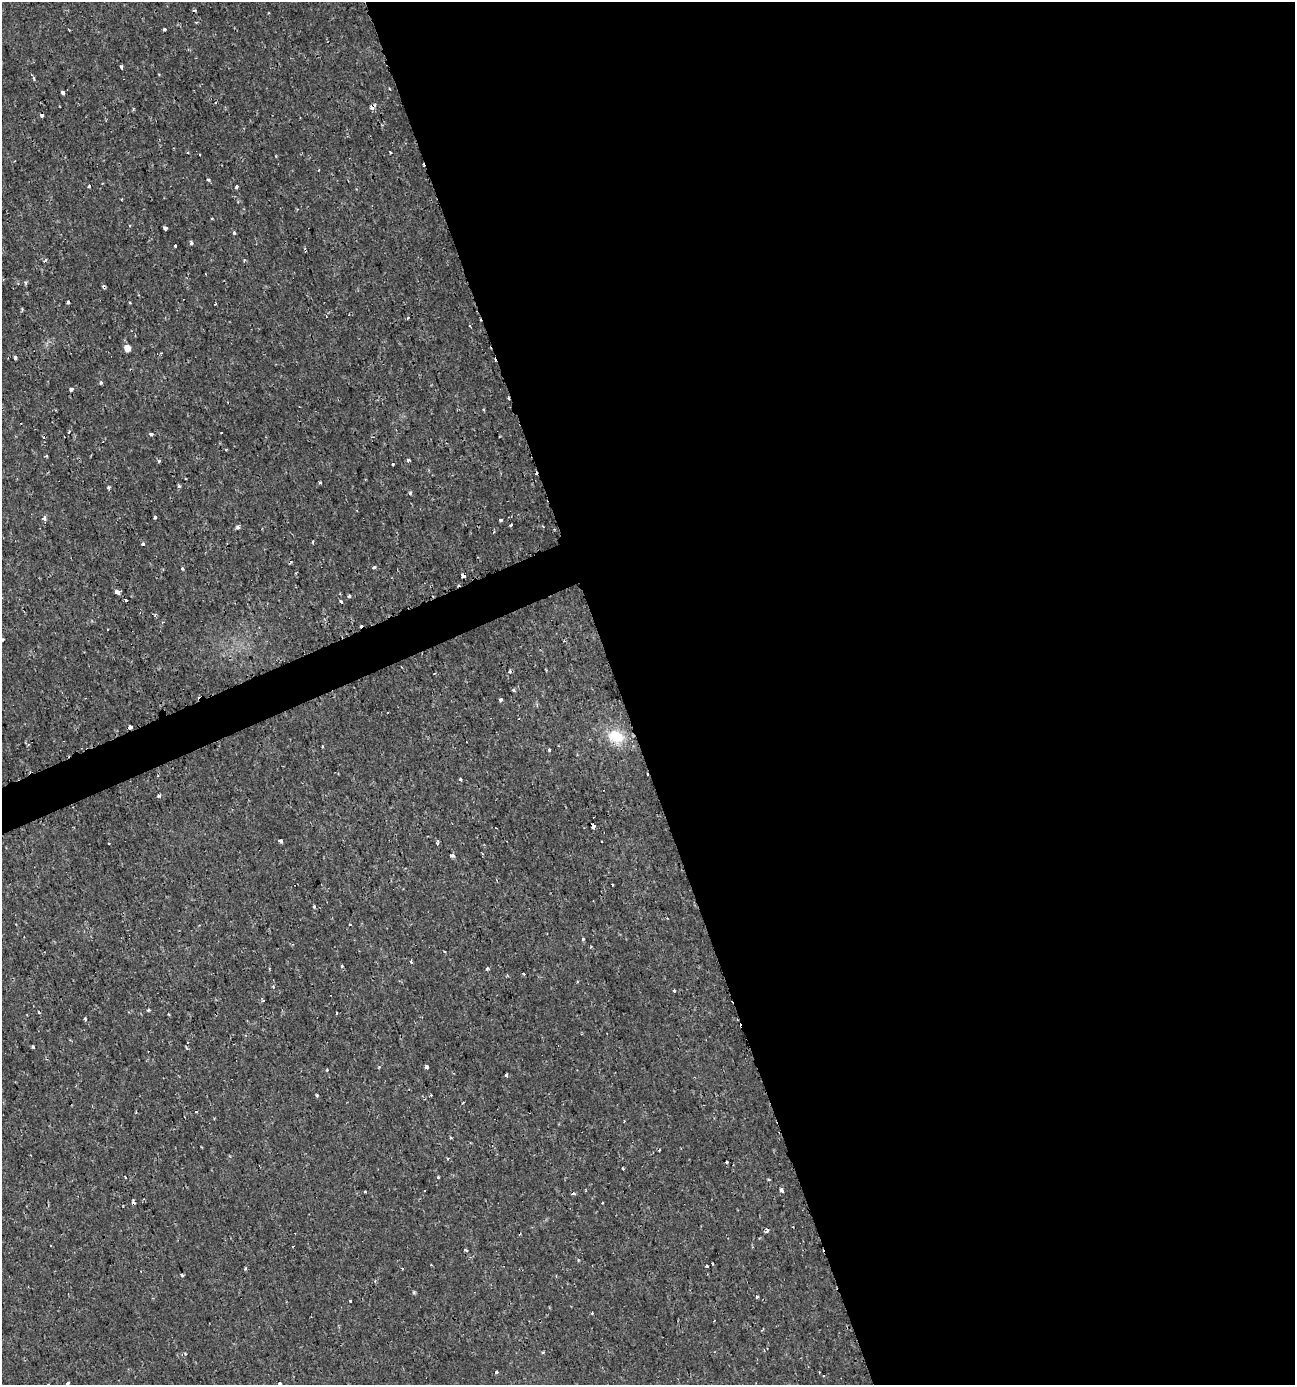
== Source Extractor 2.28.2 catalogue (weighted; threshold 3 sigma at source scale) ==
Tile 8 of 4 x 4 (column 4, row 2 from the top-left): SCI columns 4013-5305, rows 2771-4153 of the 5402 x 5549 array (HDU 1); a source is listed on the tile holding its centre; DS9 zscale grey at full resolution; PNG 1297 x 1387 px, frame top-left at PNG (2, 2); no overlay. Shown black and unused: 54% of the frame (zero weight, under 2 of 3 exposures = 1% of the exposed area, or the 3 px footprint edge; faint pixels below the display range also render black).
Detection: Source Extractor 2.28.2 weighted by HDU 2 'WHT'; one run over the whole footprint, this tile lists its part. Background 0.00186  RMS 0.0011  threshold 0.00477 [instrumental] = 3 sigma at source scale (4.5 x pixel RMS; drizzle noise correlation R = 1.50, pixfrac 1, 0.0396/0.0396 arcsec/px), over >= 5 px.
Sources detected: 131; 20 cosmic-ray / hot-pixel residue — not listed; the other 111 listed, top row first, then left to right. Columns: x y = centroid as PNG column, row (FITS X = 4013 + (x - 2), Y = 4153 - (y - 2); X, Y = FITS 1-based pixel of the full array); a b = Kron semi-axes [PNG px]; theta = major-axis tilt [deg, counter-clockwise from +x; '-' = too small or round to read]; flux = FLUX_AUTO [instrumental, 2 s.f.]
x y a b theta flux
164 29 4 3 - 0.33
121 67 4 3 - 0.21
34 78 6 4 -72 0.16
63 92 4 3 - 0.4
372 108 4 4 - 1.5
133 109 5 3 - 0.1
41 115 4 3 - 0.27
390 152 3 3 - 0.13
208 180 5 3 - 0.13
236 187 4 3 - 0.45
165 228 4 3 - 0.28
234 233 4 3 - 0.21
192 243 4 3 - 0.36
175 245 4 3 - 0.36
45 260 5 3 - 0.23
244 260 3 3 - 0.16
26 282 4 4 - 0.22
68 302 3 3 - 0.39
215 304 3 2 - 0.096
127 348 5 5 - 1.5
15 358 4 3 - 0.44
101 383 3 3 - 0.39
71 389 4 3 - 0.55
508 398 3 2 - 0.61
69 432 7 3 53 0.19
221 433 2 2 - 0.082
151 434 3 3 - 0.43
226 449 4 3 - 0.091
46 456 3 3 - 0.15
408 460 3 3 - 0.33
159 461 4 4 - 0.14
393 464 3 3 - 0.22
320 482 4 3 - 0.12
179 486 4 4 - 0.16
109 487 4 3 - 0.3
410 493 3 3 - 0.24
155 517 3 3 - 0.34
44 518 6 5 - 0.3
500 520 3 3 - 0.38
511 525 3 3 - 0.54
238 527 4 4 - 0.31
312 541 3 3 - 0.16
143 544 4 4 - 0.18
374 567 4 3 - 0.33
182 569 4 3 - 0.11
463 576 4 4 - 0.5
117 592 5 4 - 0.47
349 596 3 3 - 0.26
341 602 3 3 - 0.27
107 629 3 2 - 0.1
3 639 4 3 - 0.16
434 674 4 2 - 0.079
513 690 3 3 - 0.19
501 700 3 3 - 0.35
130 727 4 3 - 0.39
616 736 20 16 -21 3.2
466 742 2 2 - 0.084
322 746 3 3 - 0.14
549 750 3 3 - 0.41
460 779 4 3 - 0.13
159 796 4 3 - 0.35
593 826 4 3 - 1.5
281 841 4 3 - 0.54
437 843 6 4 84 0.16
482 853 4 2 - 0.088
452 855 7 4 -2 0.2
612 885 3 2 - 0.14
314 907 4 3 - 0.14
583 939 5 4 - 0.15
411 961 3 3 - 0.26
341 966 3 3 - 0.24
487 969 3 3 - 0.26
524 974 4 2 - 0.093
674 991 3 3 - 0.36
263 1000 5 3 - 0.11
149 1010 3 3 - 0.31
39 1012 3 2 - 0.19
27 1015 2 2 - 0.081
85 1019 3 2 - 0.2
33 1047 4 3 - 0.13
186 1048 4 3 - 0.14
379 1067 4 3 - 0.091
427 1067 4 3 - 0.76
506 1075 4 3 - 0.19
317 1095 3 3 - 0.2
463 1102 3 2 - 0.09
196 1112 3 3 - 0.11
214 1118 3 3 - 0.09
624 1121 3 2 - 0.092
451 1138 5 3 - 0.1
726 1162 3 2 - 0.15
623 1169 3 3 - 0.19
439 1177 4 3 - 0.14
768 1180 4 3 - 0.1
781 1190 4 3 - 0.58
424 1191 2 2 - 0.12
365 1192 4 3 - 0.096
133 1202 5 3 - 0.27
767 1231 5 4 - 0.21
465 1250 4 3 - 0.14
712 1263 3 2 - 0.097
707 1266 3 3 - 0.24
402 1269 3 3 - 0.23
182 1275 3 3 - 0.2
413 1292 5 3 - 0.13
757 1297 4 3 - 0.17
350 1300 3 3 - 0.65
496 1372 3 3 - 0.23
823 1375 3 2 - 0.1
67 1383 3 3 - 0.37
279 1384 4 3 - 0.26
Overlapping masked pixels (flux is a lower limit): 6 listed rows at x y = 372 108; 508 398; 463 576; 130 727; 593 826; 133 1202
Isophote crosses this tile's border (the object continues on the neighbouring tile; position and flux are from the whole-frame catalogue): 3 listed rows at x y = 3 639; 67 1383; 279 1384